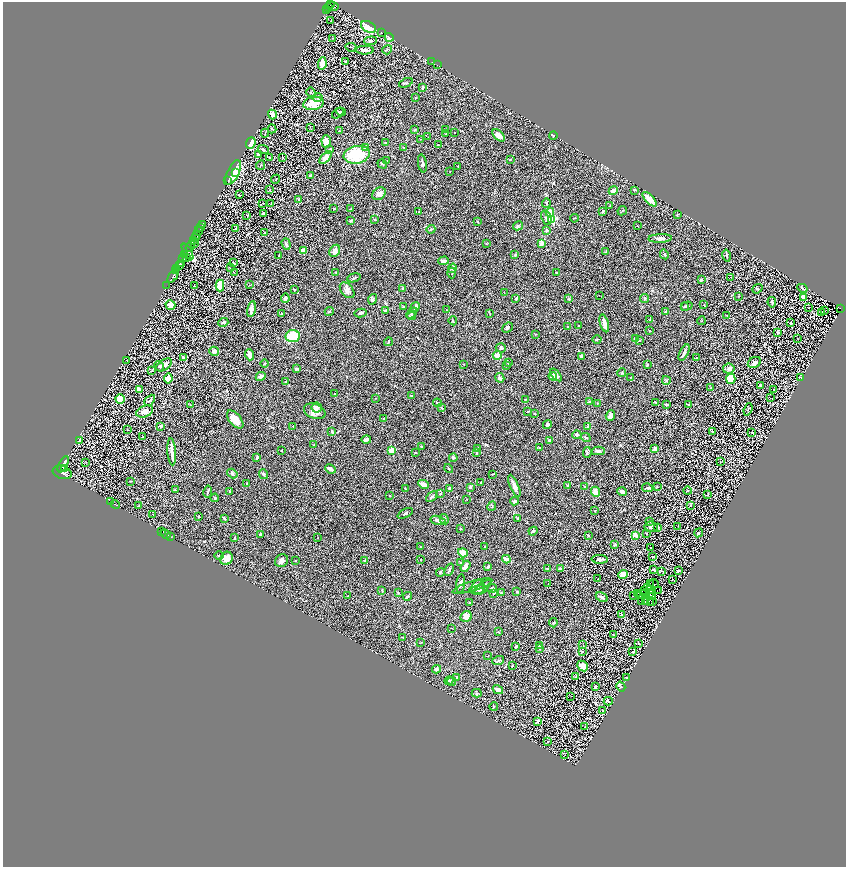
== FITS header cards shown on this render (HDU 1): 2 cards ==
NAXIS1  =                 1687
NAXIS2  =                 1730

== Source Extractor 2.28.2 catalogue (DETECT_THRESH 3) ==
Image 1687 x 1730 px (HDU 1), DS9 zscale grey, zoomed out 1/2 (1 PNG px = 2 x 2 image px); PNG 848 x 869 px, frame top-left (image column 2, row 1730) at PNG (3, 2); each listed source drawn as its Kron ellipse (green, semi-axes under 4 px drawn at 4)
Background 0.501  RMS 0.062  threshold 0.186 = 3 sigma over >= 5 px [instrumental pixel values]
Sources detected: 496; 57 cannot appear on this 1/2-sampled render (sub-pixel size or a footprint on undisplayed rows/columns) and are neither listed nor drawn; the other 439 listed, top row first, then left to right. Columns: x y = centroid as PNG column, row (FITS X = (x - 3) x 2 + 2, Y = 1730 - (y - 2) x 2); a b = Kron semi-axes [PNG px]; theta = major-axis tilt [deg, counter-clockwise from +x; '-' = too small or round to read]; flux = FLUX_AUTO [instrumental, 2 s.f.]
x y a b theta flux
330 3 3 2 - 170
332 6 6 4 -6 400
328 7 4 3 - 160
327 9 2 1 - 96
331 20 2 1 - 4.3
368 27 8 5 -29 380
382 32 2 1 - 110
389 37 5 3 - 200
333 38 3 2 - 4
371 41 6 4 4 21
351 47 6 2 -7 9.7
365 50 9 3 0 51
387 50 5 3 - 11
346 61 2 2 - 18
432 62 2 1 - 120
322 64 6 3 84 140
437 65 2 1 - 9.3
406 83 7 3 24 16
423 88 4 3 - 12
311 92 5 3 - 12
318 98 5 4 - 27
415 98 3 2 - 5.3
313 103 10 6 11 190
341 112 5 4 - 16
338 113 6 4 38 25
272 114 5 4 - 51
310 127 2 1 - 4.6
272 129 4 2 - 9.3
445 129 3 2 - 8.8
415 130 3 3 - 8.2
339 131 3 2 - 7.1
265 133 4 2 - 9.2
454 133 2 1 - 7.5
446 134 3 2 - 12
499 135 7 4 -45 59
553 136 4 2 - 8.3
428 137 2 1 - 3.2
421 139 3 2 - 6.1
326 142 6 4 -86 84
251 143 6 4 67 170
385 143 3 2 - 12
438 145 2 2 - 5.3
366 147 3 3 - 24
404 147 4 2 - 5.6
330 149 4 4 - 21
263 150 5 3 - 16
258 154 4 3 - 22
357 155 13 9 10 540
270 157 3 2 - 8.7
282 158 3 2 - 5.2
326 158 8 4 49 92
511 159 2 2 - 6.9
387 161 2 2 - 4.6
422 163 9 3 -82 24
382 164 5 3 - 14
261 165 5 2 - 10
458 166 3 2 - 7.1
233 172 13 6 64 330
236 172 2 2 - 35
450 172 2 2 - 3.4
310 175 3 2 - 13
276 179 4 2 - 9.2
228 181 2 2 - 3.9
270 190 3 2 - 3.9
634 190 3 2 - 5.6
613 191 5 2 - 100
379 194 7 5 39 53
239 195 3 2 - 5.4
649 199 9 4 -45 130
299 200 3 3 - 16
263 203 3 2 - 5
546 203 5 3 - 13
271 204 2 2 - 6
610 206 2 2 - 5.9
334 209 4 3 - 11
350 209 2 1 - 4.9
603 211 4 2 - 12
622 211 5 2 - 8.8
419 212 2 2 - 6.7
550 212 4 3 - 110
263 214 3 3 - 27
678 214 3 2 - 6
247 216 4 1 - 4.3
546 218 7 5 -67 36
574 218 4 2 - 5.8
375 219 3 2 - 6.8
552 219 3 3 - 820
350 221 4 2 - 8.7
478 222 3 2 - 5.5
202 224 2 1 - 20
518 226 5 3 - 17
637 226 3 2 - 4.4
201 228 2 1 - 37
236 229 3 2 - 7.1
431 229 4 3 - 12
547 230 3 3 - 17
198 231 4 1 - 80
264 233 3 2 - 5.7
196 235 2 1 - 200
195 237 4 2 - 640
660 238 12 3 2 38
194 240 3 2 - 290
541 243 4 3 - 80
195 244 2 1 - 81
286 244 6 3 -72 20
486 244 2 2 - 7.1
190 246 5 2 - 2100
303 250 4 4 - 53
335 251 6 5 - 49
188 252 9 4 -61 610
606 252 3 2 - 7.8
664 254 5 3 - 13
185 255 2 1 - 71
515 255 3 3 - 16
279 256 3 2 - 8.2
727 256 6 2 -78 17
187 258 3 2 - 84
183 259 4 2 - 360
443 261 5 3 - 60
233 262 3 2 - 10
182 263 4 2 - 340
179 266 4 2 - 120
230 268 3 1 - 4.1
452 268 5 3 - 27
177 269 3 2 - 540
176 271 2 2 - 610
234 272 2 1 - 3.3
335 272 3 2 - 4.3
557 272 3 2 - 6.7
452 273 5 2 - 7.6
173 276 8 2 58 1100
731 277 2 1 - 3.7
354 278 7 3 16 13
701 280 4 3 - 18
249 285 3 2 - 3.5
166 286 2 1 - 20
194 286 3 2 - 5.4
220 286 6 3 -89 310
802 288 5 2 - 17
403 289 3 3 - 28
757 289 5 2 - 7.1
294 290 2 2 - 9.9
347 290 9 5 -50 52
504 292 2 1 - 2.5
599 295 2 1 - 3.7
739 296 2 1 - 3.3
285 298 4 3 - 28
516 298 3 2 - 14
644 298 4 4 - 15
803 298 3 2 - 47
373 299 5 3 - 15
569 299 3 3 - 9.8
772 302 5 2 - 18
170 305 5 4 - 75
704 305 3 2 - 4.1
684 306 3 2 - 10
687 306 6 3 17 28
403 307 3 2 - 7.2
415 307 5 4 - 28
809 308 2 1 - 3.1
840 308 2 2 - 39
251 309 8 3 78 53
385 310 3 2 - 7.2
446 310 3 2 - 4.7
329 311 5 2 - 8.8
825 311 2 1 - 3.3
666 312 4 3 - 15
822 312 2 1 - 27
281 313 3 2 - 3.6
360 313 6 4 10 26
412 313 6 2 50 13
490 314 4 2 - 6.1
412 316 4 3 - 15
727 316 3 2 - 4.5
650 319 3 3 - 6.9
453 321 4 2 - 10
701 321 4 2 - 5.9
223 322 5 3 - 19
604 323 9 3 -73 72
790 323 2 2 - 8.3
578 326 3 2 - 6.6
568 327 2 2 - 51
507 328 6 3 41 21
650 331 2 2 - 13
778 332 4 3 - 15
535 334 3 3 - 8.2
293 336 7 6 - 340
798 338 2 1 - 3.5
635 339 4 3 - 23
597 340 4 2 - 8.2
640 340 3 3 - 7.5
388 342 4 2 - 13
501 348 5 4 - 26
214 351 5 4 - 43
684 353 9 2 63 29
249 355 6 4 -70 110
497 355 5 4 - 70
581 356 3 3 - 20
183 357 4 3 - 15
696 358 3 2 - 8.9
127 360 2 1 - 3
754 362 7 5 30 41
265 363 4 3 - 10
508 363 2 2 - 21
463 364 3 2 - 4.5
164 365 9 5 32 55
647 365 3 2 - 8.3
159 366 5 3 - 20
507 366 2 2 - 8.2
297 369 4 2 - 23
729 369 6 5 - 37
152 371 4 3 - 12
622 373 4 2 - 7.8
556 375 7 3 -47 38
261 376 5 3 - 33
553 376 4 4 - 66
630 377 3 2 - 4.1
800 377 3 2 - 8.4
500 378 5 4 - 22
168 379 5 3 - 190
731 379 5 4 - 190
666 380 4 3 - 13
286 381 3 2 - 7.2
760 385 3 2 - 10
711 388 3 2 - 6.3
139 389 4 3 - 52
774 389 2 2 - 5.2
334 393 2 1 - 3.3
411 395 3 2 - 12
376 398 2 1 - 3
770 398 2 1 - 3.3
120 399 5 4 - 300
525 399 4 2 - 6.9
150 400 6 3 45 16
589 402 3 3 - 14
655 402 4 2 - 7.1
437 403 4 3 - 12
597 403 2 2 - 7.3
190 405 3 2 - 5.3
666 405 3 3 - 16
689 405 3 2 - 19
317 408 5 5 - 34
442 408 3 2 - 6.4
748 409 6 3 70 13
145 411 9 5 21 87
315 411 11 7 -21 87
528 411 2 2 - 7.8
534 413 2 2 - 9.7
610 416 5 4 - 40
235 419 11 5 -50 130
383 419 2 2 - 5.1
547 424 5 4 - 19
161 426 4 3 - 26
293 426 3 2 - 4.4
588 427 3 3 - 23
128 430 3 2 - 5.1
332 432 4 3 - 18
712 432 4 2 - 13
752 433 2 2 - 4.2
577 435 4 3 - 31
143 437 2 2 - 4.5
586 437 5 3 - 17
80 440 3 2 - 19
366 440 5 3 - 29
550 440 3 2 - 29
313 445 2 2 - 4.1
421 447 4 3 - 11
540 447 2 2 - 20
478 449 3 3 - 24
655 449 2 2 - 130
282 450 3 1 - 6.7
392 450 3 3 - 490
598 451 6 3 0 22
172 452 13 2 -85 78
415 452 2 1 - 6.1
587 452 5 3 - 13
476 453 4 3 - 9
257 458 4 2 - 17
453 458 4 3 - 13
720 461 2 2 - 5.2
86 462 4 1 - 4.9
63 464 9 4 62 3000
64 468 3 3 - 660
449 468 4 2 - 11
330 469 5 3 - 54
62 472 10 6 -18 4300
232 474 6 3 -35 20
263 474 5 3 - 17
492 474 3 1 - 6.2
131 481 3 2 - 4.5
481 482 3 2 - 12
247 483 3 2 - 11
423 484 5 4 - 71
514 486 12 4 -67 58
567 486 3 2 - 6
657 486 3 2 - 5.6
470 487 4 3 - 15
585 487 3 3 - 11
449 488 3 3 - 15
647 488 5 4 - 20
405 489 3 2 - 11
175 490 3 2 - 7.2
229 491 4 2 - 5.9
687 491 4 3 - 9.3
208 492 6 3 80 16
596 492 5 4 - 92
622 492 5 4 - 35
440 493 3 2 - 29
390 495 2 2 - 4.1
708 495 3 2 - 5.4
431 497 6 2 40 20
215 498 4 3 - 12
467 499 3 2 - 3.7
515 501 4 3 - 24
111 502 4 1 - 430
115 504 5 1 - 150
690 505 2 2 - 13
138 506 3 2 - 8.2
492 506 5 2 - 8.4
595 511 2 2 - 7.3
405 513 8 3 26 16
153 514 3 3 - 7.7
198 516 2 2 - 24
224 518 4 3 - 10
444 519 5 4 - 18
518 519 3 3 - 9.9
438 520 7 3 -15 55
649 521 3 3 - 10
678 526 2 1 - 5.4
651 527 6 5 - 32
658 527 2 2 - 26
461 529 2 2 - 4.5
161 531 4 1 - 250
533 531 4 2 - 16
699 533 4 3 - 20
166 534 5 1 - 150
261 534 3 3 - 27
647 534 2 2 - 5
588 535 3 2 - 8.3
635 535 4 3 - 85
171 536 2 1 - 7.3
318 537 2 2 - 4.1
235 538 3 2 - 7.2
615 545 3 2 - 13
485 546 3 2 - 7
421 547 2 2 - 3.5
651 548 3 2 - 8.2
463 553 5 4 - 130
219 555 5 3 - 14
652 557 3 2 - 5.5
226 558 7 6 - 120
506 559 4 3 - 74
600 559 8 3 -2 31
364 560 4 2 - 6.1
420 560 2 2 - 5.8
282 561 7 6 - 40
295 561 2 2 - 4.9
461 562 4 2 - 11
465 566 6 4 56 53
488 567 3 3 - 15
547 569 3 2 - 7.9
560 569 3 2 - 68
654 569 2 2 - 11
449 570 6 2 68 16
662 571 2 2 - 4.2
678 571 3 2 - 15
440 572 4 2 - 9.1
623 575 4 4 - 110
598 579 2 1 - 5.4
672 580 2 1 - 1.8
461 583 9 4 83 33
650 583 3 1 - 4.3
548 584 2 1 - 6.2
654 584 5 1 - 16
472 586 21 5 17 54
483 587 11 3 38 20
648 587 2 1 - 2.2
478 588 8 6 60 49
492 589 5 3 - 14
650 589 2 1 - 10
382 590 4 2 - 8.2
479 590 9 3 6 31
644 590 2 1 - 4
658 590 2 1 - 8.1
501 592 3 3 - 11
517 592 3 3 - 11
398 593 3 2 - 10
494 593 3 2 - 21
637 593 2 1 - 5.9
644 593 2 1 - 6.2
649 594 2 1 - 2
634 595 2 2 - 14
347 596 2 2 - 6.2
407 596 4 2 - 14
640 596 2 1 - 0.59
653 596 2 1 - 5.8
602 597 6 3 -30 33
641 601 2 1 - 3.1
646 601 2 1 - 2.6
652 602 3 2 - 14
470 603 3 3 - 24
651 603 2 1 - 2.2
621 615 2 2 - 45
466 617 6 5 - 75
553 623 5 2 - 6.7
452 628 2 1 - 3.2
498 632 3 2 - 5.7
613 635 3 2 - 6
403 637 2 2 - 7.2
421 642 3 2 - 5.3
639 643 2 2 - 8.5
583 645 2 1 - 3.3
516 646 4 2 - 13
540 646 3 2 - 13
540 649 3 2 - 8.3
582 652 3 2 - 11
633 652 4 3 - 14
488 656 3 2 - 3.7
498 661 6 3 19 16
513 666 3 2 - 5.7
583 666 6 4 -45 87
437 669 4 4 - 22
457 677 3 3 - 14
576 677 3 2 - 11
627 677 2 1 - 4
449 681 5 3 - 17
451 682 5 3 - 22
595 686 3 2 - 14
621 686 5 4 - 18
498 690 5 3 - 49
477 693 5 3 - 12
571 696 3 1 - 3
608 701 4 2 - 8.7
494 706 4 3 - 11
603 711 3 3 - 8.4
537 721 4 2 - 23
585 727 4 2 - 4.8
547 742 2 1 - 2.9
565 755 2 2 - 4.5
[57 sub-pixel or undisplayed-footprint detections neither listed nor drawn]